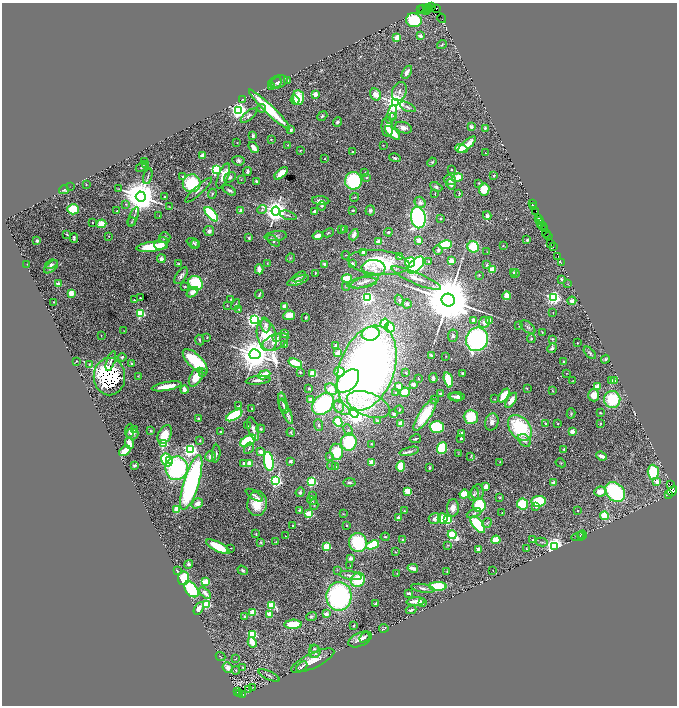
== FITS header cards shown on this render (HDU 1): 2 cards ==
NAXIS1  =                 1350
NAXIS2  =                 1407

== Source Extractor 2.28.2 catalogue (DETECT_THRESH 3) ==
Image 1350 x 1407 px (HDU 1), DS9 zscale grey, zoomed out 1/2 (1 PNG px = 2 x 2 image px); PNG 679 x 708 px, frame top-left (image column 2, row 1406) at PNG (2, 3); each listed source drawn as its Kron ellipse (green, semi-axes under 4 px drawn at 4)
Background 1.85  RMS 0.045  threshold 0.135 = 3 sigma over >= 5 px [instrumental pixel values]
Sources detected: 553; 35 cannot appear on this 1/2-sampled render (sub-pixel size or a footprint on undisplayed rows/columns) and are neither listed nor drawn; of the other 518, the 500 brightest by FLUX_AUTO listed and drawn (18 fainter detections omitted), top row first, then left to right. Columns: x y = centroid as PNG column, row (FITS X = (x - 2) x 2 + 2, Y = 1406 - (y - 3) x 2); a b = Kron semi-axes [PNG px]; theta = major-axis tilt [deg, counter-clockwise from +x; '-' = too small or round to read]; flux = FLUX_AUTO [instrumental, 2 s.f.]
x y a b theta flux
432 7 2 1 - 3.7
429 8 2 1 - 280
422 9 3 1 - 80
437 9 2 2 - 97
420 10 2 1 - 61
426 10 2 1 - 61
429 10 2 1 - 770
442 18 5 1 - 250
414 20 8 7 - 360
421 36 2 2 - 120
397 38 3 2 - 270
442 45 5 3 - 8.2
407 72 7 3 59 46
288 80 4 2 - 9.2
278 82 10 6 18 33
276 83 6 4 51 19
272 87 4 3 - 6.9
399 92 10 7 70 39
315 94 2 2 - 210
376 94 6 5 - 80
298 98 7 5 -86 200
243 99 4 2 - 5
295 100 4 4 - 29
396 103 4 4 - 9300
408 107 8 4 -26 21
261 108 4 4 - 12
239 110 4 3 - 4500
269 110 28 4 -44 440
391 114 10 3 70 26
249 116 10 4 40 25
322 116 5 4 - 12
394 116 2 2 - 35
337 122 5 3 - 19
387 127 10 5 -86 66
471 127 3 3 - 31
403 128 9 5 -19 60
485 128 3 3 - 13
291 130 2 2 - 63
392 133 9 4 -42 220
253 136 3 2 - 15
271 139 3 2 - 4.9
237 143 2 1 - 4.5
288 145 2 1 - 5.2
383 145 2 1 - 3.4
467 145 11 4 42 130
254 148 6 3 -54 83
461 148 6 3 -17 180
300 150 2 1 - 4.5
352 151 2 2 - 12
485 153 2 2 - 4.4
202 155 4 3 - 39
395 158 6 3 -15 15
325 159 2 2 - 12
238 161 6 5 - 21
144 162 2 2 - 4.1
432 162 5 3 - 11
145 165 3 2 - 18
141 167 6 3 24 9.7
216 170 3 3 - 1800
451 170 2 2 - 18
247 171 4 3 - 15
281 173 8 3 44 130
365 173 2 2 - 7.2
148 176 8 2 72 13
223 176 13 5 68 110
494 176 4 3 - 6.8
183 177 3 2 - 20
230 177 6 4 31 24
367 178 4 2 - 6.6
457 178 5 4 - 140
241 179 3 2 - 3.7
450 180 6 4 -24 32
256 181 3 2 - 13
353 181 8 8 - 640
192 183 9 9 - 410
479 183 3 3 - 6.9
86 184 2 2 - 4.1
451 184 5 4 - 43
70 186 4 1 - 4.2
436 187 6 4 -27 23
118 189 4 2 - 5.3
484 189 6 5 - 160
64 190 5 3 - 13
199 190 18 4 43 38
229 190 7 3 -35 18
459 193 4 2 - 5.3
212 194 5 3 - 11
435 194 4 2 - 7.1
141 196 5 5 - 30000
164 197 3 2 - 7.1
355 197 4 3 - 6.5
321 201 8 4 -4 42
420 202 6 5 - 38
126 204 3 3 - 9.1
532 204 3 2 - 280
322 206 5 4 - 15
534 206 3 1 - 120
169 207 3 2 - 4
73 209 6 5 - 310
241 210 4 3 - 32
262 210 5 3 - 12
353 210 3 2 - 11
370 210 5 4 - 23
117 211 2 2 - 4.9
276 211 4 4 - 11000
315 212 4 3 - 19
536 212 3 2 - 190
211 214 9 4 -48 690
288 215 8 3 -17 16
159 216 2 1 - 3.6
487 216 4 4 - 27
134 217 10 2 69 19
418 217 11 7 -81 1600
539 218 2 1 - 98
440 219 2 2 - 21
540 220 2 1 - 220
92 222 2 2 - 6
132 222 4 3 - 8.4
101 224 5 4 - 140
541 224 3 2 - 260
542 225 2 1 - 200
342 229 3 3 - 4.6
345 229 3 3 - 4.4
544 229 4 1 - 420
209 231 5 5 - 40
388 232 4 4 - 13
328 233 6 3 27 10
67 234 3 2 - 9.5
546 234 4 2 - 220
318 235 5 3 - 75
354 235 6 4 68 44
109 236 2 2 - 3.2
276 236 11 5 7 33
548 236 4 1 - 370
165 237 5 5 - 21
74 238 5 3 - 17
249 238 3 2 - 10
419 240 2 2 - 260
527 240 3 3 - 13
37 241 2 2 - 68
273 241 7 4 -41 20
378 242 2 2 - 190
193 243 7 4 -22 15
550 243 2 1 - 83
161 244 7 5 37 46
195 245 4 3 - 9.1
445 245 7 4 8 440
503 246 2 2 - 3.3
152 247 16 5 6 310
473 247 6 5 - 320
553 247 2 1 - 92
438 250 5 4 - 19
487 252 3 2 - 5
364 253 3 3 - 52
346 255 4 2 - 6.5
399 256 2 2 - 18
558 256 2 1 - 180
290 258 4 3 - 11
161 259 4 4 - 30
429 261 2 2 - 6.4
451 261 3 3 - 65
379 262 31 12 -6 560
410 262 5 5 - 300
352 263 3 3 - 28
561 263 2 1 - 210
51 264 6 3 22 18
178 264 3 3 - 9.3
267 264 2 2 - 3.7
324 264 4 3 - 15
27 265 4 1 - 4.4
416 265 10 5 46 1000
487 265 3 3 - 13
51 267 8 5 40 30
373 268 12 8 -2 91
259 269 5 3 - 64
492 270 3 3 - 130
513 272 3 3 - 9.6
315 273 3 2 - 4.8
515 273 4 4 - 17
479 275 3 2 - 8.2
181 276 9 5 56 28
299 277 8 2 31 16
347 278 5 3 - 240
416 278 27 5 -23 99
561 279 3 2 - 14
298 281 11 4 19 59
365 282 15 5 20 43
196 283 8 6 -48 430
362 283 15 5 8 42
568 283 3 2 - 3.6
58 284 3 3 - 35
346 286 4 3 - 9.9
184 287 3 2 - 6.6
192 292 6 4 37 59
71 293 3 3 - 370
259 294 4 2 - 12
507 296 4 3 - 190
553 297 3 3 - 2700
140 298 2 2 - 32
367 298 3 3 - 2400
231 299 3 2 - 4.1
134 300 2 2 - 20
399 300 6 4 -62 22
448 300 6 6 - 89000
572 301 4 4 - 38
54 302 2 2 - 4.8
236 304 5 2 - 9.2
407 304 5 4 - 23
227 305 3 2 - 3.6
285 306 3 3 - 71
239 309 2 2 - 8.1
553 312 2 1 - 3.5
140 313 3 3 - 930
289 315 6 4 7 96
306 317 2 2 - 19
254 320 4 3 - 3500
473 320 4 3 - 30
490 321 4 3 - 42
484 322 6 5 - 45
385 323 5 4 - 130
266 325 7 5 -85 37
519 326 3 2 - 4.6
390 327 5 4 - 370
528 327 9 5 -39 26
124 331 3 2 - 4.4
542 332 4 3 - 7.7
285 334 3 3 - 24
371 334 9 7 11 610
267 335 16 9 -75 430
101 336 2 2 - 4.5
453 336 6 5 - 18
207 337 3 2 - 4.5
277 338 3 3 - 39
531 338 4 4 - 13
477 339 12 11 - 1900
552 339 4 3 - 11
199 340 5 3 - 11
275 342 14 7 24 87
577 343 2 2 - 4.1
284 344 2 2 - 61
336 346 3 2 - 85
552 348 5 4 - 25
338 353 3 3 - 110
590 353 7 4 -47 21
255 354 5 5 - 26000
431 355 4 2 - 13
446 356 3 2 - 3.9
122 357 4 3 - 14
605 359 4 3 - 15
76 361 2 2 - 7.5
111 361 10 3 71 26
195 361 16 7 -45 610
564 362 4 4 - 12
295 363 7 3 -22 250
89 364 4 3 - 9.5
131 364 4 3 - 13
367 368 44 27 70 6500
300 372 2 2 - 24
340 372 5 5 - 260
203 373 4 3 - 7.6
313 373 4 3 - 260
406 373 2 2 - 5.8
462 373 3 2 - 14
567 373 3 2 - 3.5
264 375 6 3 25 180
138 376 3 2 - 5.5
109 377 18 16 90 12000
196 377 10 6 60 180
433 378 5 3 - 26
418 379 3 2 - 4.8
258 380 12 3 6 37
448 380 7 4 -75 300
348 381 14 9 47 1100
573 381 2 2 - 3.4
612 381 3 2 - 66
614 381 2 2 - 97
413 384 3 3 - 50
167 386 15 3 10 150
399 386 3 3 - 76
597 387 3 2 - 290
309 389 3 2 - 9
331 389 6 5 - 130
527 389 3 2 - 4.4
184 390 4 3 - 64
553 391 3 2 - 4.5
405 392 5 4 - 170
396 393 3 2 - 7.6
441 394 4 3 - 18
594 395 6 5 - 110
458 396 7 3 -4 38
504 396 8 3 56 260
455 397 7 2 -8 16
311 399 3 3 - 47
495 399 3 2 - 3.3
612 399 8 8 - 450
434 400 3 3 - 6.9
511 400 8 3 57 72
283 402 9 4 -80 31
323 404 12 9 44 1100
368 405 22 11 -20 360
239 406 3 2 - 5.6
284 406 8 4 -71 21
339 406 6 5 - 29
342 408 10 5 -34 50
252 409 3 2 - 9
399 409 4 2 - 8.5
286 412 13 4 -63 40
354 413 5 4 - 4800
571 413 5 3 - 9.6
600 413 3 2 - 10
394 414 4 3 - 21
234 415 9 4 30 720
425 415 18 6 57 360
471 417 7 7 - 230
199 419 3 2 - 15
377 420 4 3 - 7.1
338 422 5 4 - 300
492 422 8 6 74 42
401 423 3 3 - 98
546 424 4 3 - 9.7
558 424 2 2 - 13
600 424 3 2 - 5.5
319 425 6 4 -71 18
248 426 2 2 - 6
437 427 7 6 - 440
520 428 14 10 -50 690
253 429 12 5 -73 45
261 429 4 4 - 12
135 430 3 3 - 11
348 430 6 3 -67 16
129 431 7 4 85 17
151 431 3 3 - 9
572 431 2 2 - 200
220 432 2 2 - 29
291 432 4 3 - 8.7
132 434 6 5 - 40
165 434 10 6 61 170
461 434 3 3 - 95
461 438 2 2 - 17
415 439 6 2 11 14
524 440 7 5 -46 33
200 441 3 2 - 9.3
248 441 9 5 29 580
349 442 8 8 - 530
129 443 6 4 -69 92
164 443 3 3 - 620
371 444 3 2 - 6.6
249 448 6 2 59 9.5
442 448 6 4 68 490
564 449 3 2 - 11
190 450 4 3 - 2800
125 451 6 3 38 120
409 451 10 4 14 31
261 452 3 3 - 56
337 452 8 6 -83 290
216 454 9 3 85 22
458 454 3 2 - 3.8
210 456 5 5 - 44
471 456 4 3 - 10
601 456 5 3 - 46
329 457 4 3 - 7
167 460 7 5 -61 420
170 461 3 2 - 140
269 461 9 5 -81 710
291 461 3 2 - 26
372 462 3 3 - 130
500 462 3 2 - 3.6
244 463 3 3 - 20
250 463 3 3 - 110
561 463 5 2 - 6.9
135 466 4 2 - 13
332 466 4 3 - 7.1
336 466 2 2 - 6.1
401 466 5 4 - 210
177 468 12 11 - 1300
429 468 3 2 - 13
653 472 7 5 -85 490
276 481 3 3 - 1800
312 482 3 3 - 830
349 482 6 3 1 18
657 482 3 2 - 120
191 483 28 7 73 2100
554 483 2 2 - 120
671 484 2 2 - 210
486 487 4 3 - 66
407 491 4 4 - 120
600 491 6 5 - 100
672 491 5 3 - 1700
300 492 5 4 - 19
477 492 7 6 - 29
615 492 11 8 -45 830
464 494 5 4 - 150
474 494 7 5 78 19
254 495 10 3 -32 23
668 495 4 2 - 380
312 496 4 3 - 12
500 498 3 3 - 8.1
312 500 5 3 - 13
539 501 7 5 7 410
197 503 6 4 32 59
257 504 12 9 82 180
523 504 5 5 - 270
314 505 5 3 - 11
479 505 7 6 - 390
536 507 2 2 - 18
453 508 9 6 85 77
177 510 4 3 - 110
299 510 3 3 - 9.7
578 510 2 2 - 5.5
404 511 3 3 - 6
474 513 8 4 24 21
502 513 2 2 - 3.9
309 514 3 3 - 620
343 514 3 2 - 3.6
604 516 4 3 - 280
398 518 2 2 - 110
443 518 5 5 - 230
435 519 6 5 - 65
448 520 3 3 - 560
487 523 5 3 - 12
292 525 2 2 - 15
346 525 3 2 - 6.6
478 525 10 5 -50 450
256 534 3 2 - 7.5
452 535 4 3 - 940
580 535 3 2 - 3.8
582 535 4 3 - 8.1
285 536 2 2 - 8.3
385 537 4 2 - 9.2
578 537 7 3 11 9.5
402 540 2 2 - 41
496 540 4 4 - 180
533 540 4 2 - 7.5
261 542 4 3 - 12
276 542 4 3 - 8.4
358 542 10 9 - 540
542 542 6 2 -11 8.7
373 545 7 4 21 450
447 545 3 2 - 5.1
327 546 3 3 - 640
554 546 3 3 - 6100
218 547 13 4 -27 270
231 548 2 2 - 7
478 549 2 2 - 170
526 549 2 2 - 6
395 552 3 2 - 5
350 558 2 2 - 81
189 564 4 3 - 15
350 566 2 2 - 3.7
413 568 5 2 - 86
243 570 5 3 - 17
337 570 3 2 - 5.9
493 570 2 1 - 4.4
177 571 3 2 - 5.5
447 571 3 2 - 5.5
397 573 3 2 - 4.2
350 575 11 4 -9 38
184 578 7 5 82 280
358 580 7 7 - 370
205 582 3 3 - 490
438 586 8 4 0 400
423 588 12 4 -10 38
191 589 9 5 -53 520
205 593 7 3 -42 38
409 593 4 2 - 36
339 596 14 12 87 1600
416 601 9 2 4 130
376 603 4 3 - 10
422 603 2 2 - 29
207 604 3 3 - 640
271 606 3 3 - 610
199 608 7 4 60 50
411 610 5 2 - 17
253 612 3 3 - 370
269 614 3 2 - 230
326 614 3 3 - 56
244 616 2 2 - 48
311 617 5 4 - 13
293 624 9 4 2 240
354 625 3 2 - 8.1
384 628 4 2 - 10
252 634 3 3 - 750
365 637 6 3 49 14
360 639 12 6 24 66
252 642 5 3 - 83
314 649 4 3 - 11
315 652 6 5 - 39
220 656 5 2 - 7.4
236 659 4 2 - 3.9
313 661 23 7 25 120
228 667 5 5 - 50
243 667 3 3 - 4.9
302 667 6 3 42 17
236 670 4 3 - 12
269 675 11 2 -25 16
252 687 2 1 - 3.4
248 690 2 1 - 3.3
237 692 4 1 - 5.2
240 694 3 2 - 210
242 695 3 1 - 330
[18 fainter detections neither listed nor drawn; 35 sub-pixel or undisplayed-footprint detections neither listed nor drawn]